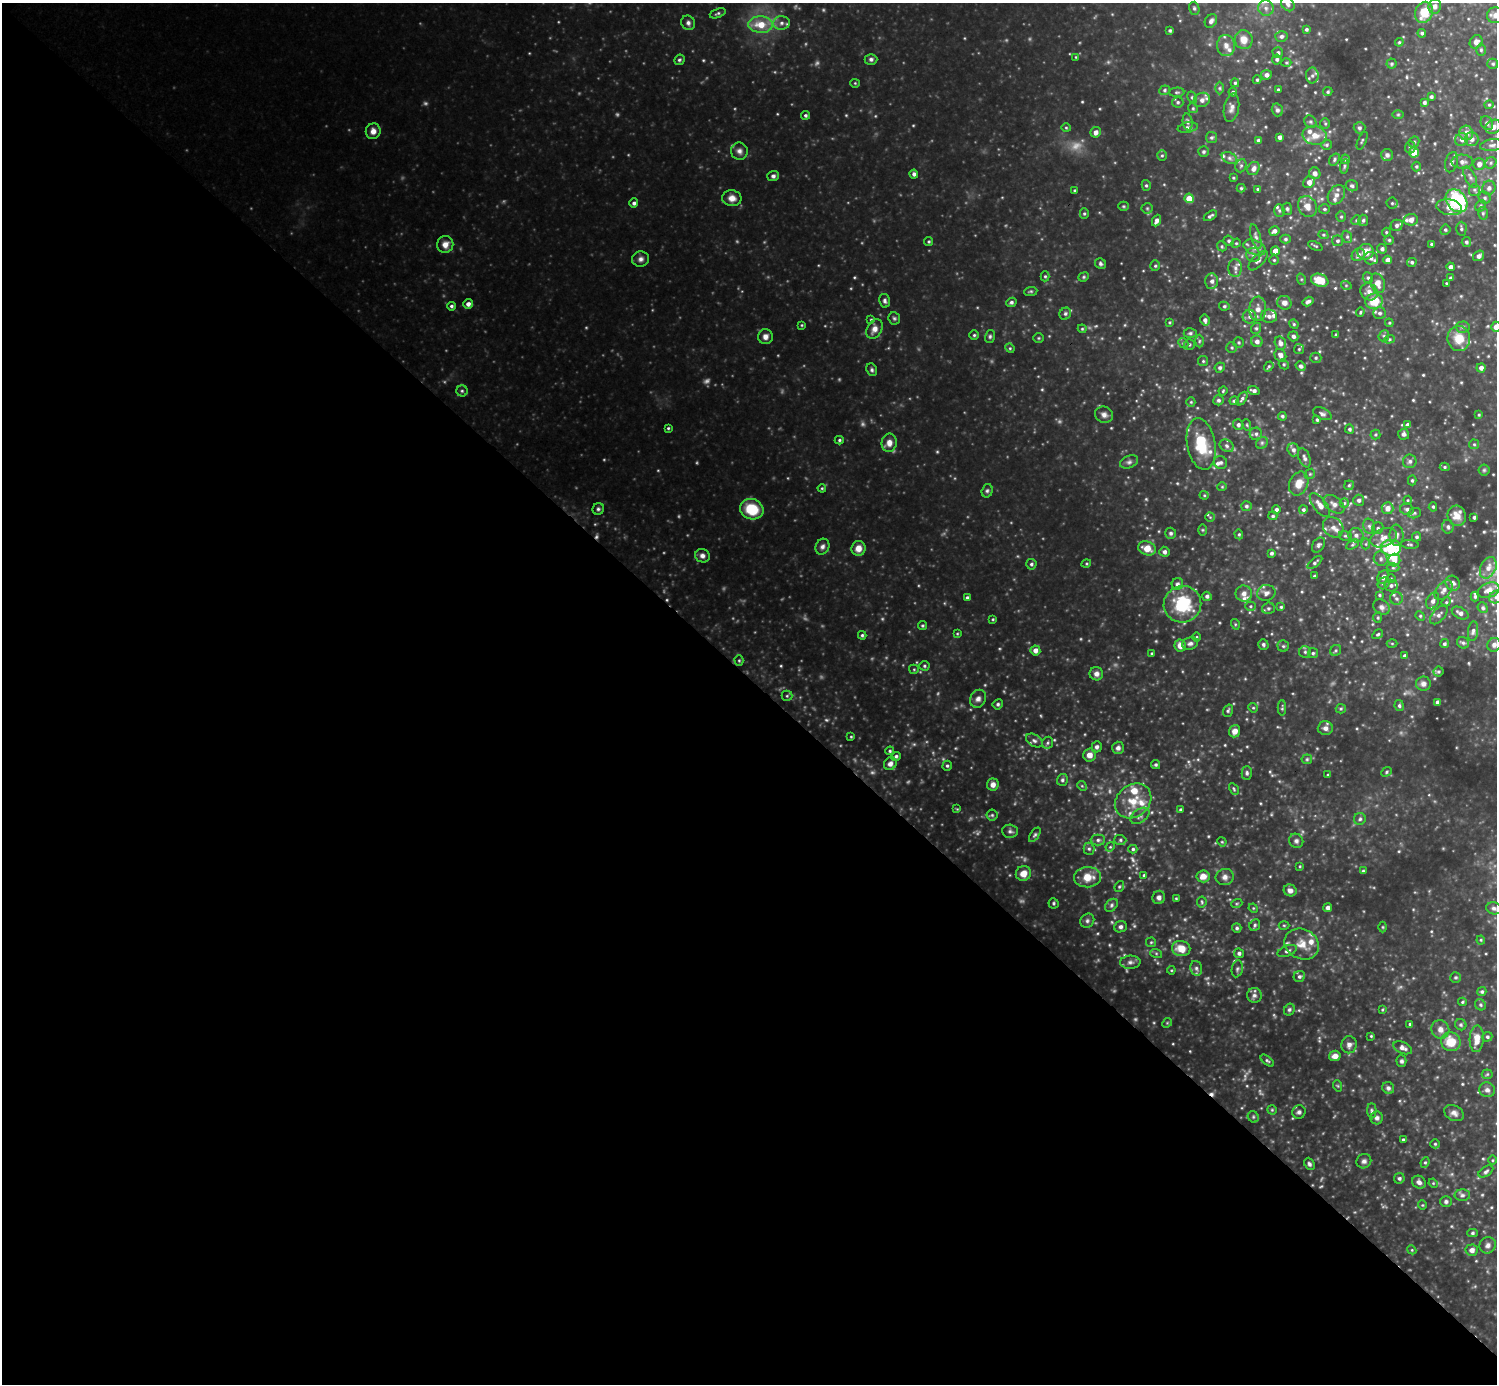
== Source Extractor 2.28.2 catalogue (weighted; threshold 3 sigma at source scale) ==
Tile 9 of 4 x 4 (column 1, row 3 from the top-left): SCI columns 5-1499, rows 1539-2920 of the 5985 x 5986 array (HDU 1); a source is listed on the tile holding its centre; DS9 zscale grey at full resolution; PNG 1499 x 1386 px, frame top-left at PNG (2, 3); each listed source drawn as its Kron ellipse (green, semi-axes under 4 px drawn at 4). Shown black and unused: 51% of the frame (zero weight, under 3 of 4 exposures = <1% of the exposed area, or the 3 px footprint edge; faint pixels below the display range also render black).
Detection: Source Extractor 2.28.2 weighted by HDU 2 'WHT'; one run over the whole footprint, this tile lists its part. Background 0.428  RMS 0.038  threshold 0.17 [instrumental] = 3 sigma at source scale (4.5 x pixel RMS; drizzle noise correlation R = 1.50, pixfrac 1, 0.05/0.05 arcsec/px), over >= 5 px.
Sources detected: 601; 22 too faint to see at this stretch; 1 inside a brighter object's white glare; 2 cosmic-ray / hot-pixel residue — neither listed nor drawn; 30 inside a brighter listed object's ellipse — not listed separately; of the other 546, all 500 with FLUX_AUTO >= 3.55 (the completeness limit of this list) listed and drawn (46 fainter detections not listed), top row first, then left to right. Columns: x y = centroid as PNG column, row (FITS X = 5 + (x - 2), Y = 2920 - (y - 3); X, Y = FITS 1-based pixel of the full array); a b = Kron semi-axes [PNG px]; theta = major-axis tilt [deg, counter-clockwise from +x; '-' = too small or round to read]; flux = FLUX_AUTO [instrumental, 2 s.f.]
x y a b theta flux
1288 4 8 6 -49 15
1435 6 7 6 - 15
1194 8 6 5 - 7.4
1266 8 8 7 - 16
1424 12 11 8 69 81
718 13 8 4 22 7.1
1495 15 8 8 - 19
1211 21 7 5 55 13
688 23 7 6 - 12
781 23 8 6 1 16
761 25 12 8 -4 68
1306 29 4 3 - 6.6
1170 30 3 3 - 6.5
1422 33 4 4 - 7.3
1281 36 6 5 - 11
1244 40 9 9 - 37
1399 42 4 4 - 4.2
1476 42 7 6 - 16
1226 45 10 9 - 24
1481 50 5 5 - 6.3
1278 53 5 5 - 8.1
1076 57 4 3 - 3.6
871 59 6 5 - 9.3
1277 59 5 5 - 8.4
679 60 5 5 - 6.5
1286 63 5 3 - 4.2
1392 64 5 5 - 6
1493 64 5 5 - 6.2
1266 75 5 5 - 16
1312 76 8 6 88 12
1257 80 4 3 - 5.8
855 83 4 4 - 3.9
1235 83 4 3 - 5.5
1220 88 6 4 -90 6.2
1164 90 5 4 - 6
1278 90 3 3 - 4.9
1177 92 7 4 3 6.2
1233 92 4 4 - 6.9
1328 92 5 4 - 6.1
1192 97 6 4 -62 6.3
1431 97 4 4 - 6.8
1202 100 8 7 - 20
1178 102 5 5 - 7
1424 102 4 4 - 9.1
1489 105 4 4 - 4.8
1193 108 5 4 - 5.2
1231 108 14 7 79 20
1277 110 6 5 - 9.3
1398 114 6 4 1 4.6
805 115 4 4 - 7.2
1188 122 8 5 -82 8.7
1310 122 6 5 - 7.2
1325 123 5 5 - 5.2
1487 123 7 6 - 9.6
1188 127 10 5 11 13
1493 127 8 7 - 23
1066 128 4 4 - 4.5
1359 128 6 5 - 8.3
373 131 8 7 - 24
1096 132 5 5 - 19
1466 133 7 7 - 24
1315 135 12 9 -9 44
1211 137 5 5 - 7.3
1279 137 4 3 - 13
1472 139 7 7 - 16
1258 140 4 4 - 9.5
1462 140 7 6 - 14
1362 141 9 3 67 4.9
1414 142 6 5 - 5.8
1327 145 5 5 - 6.5
1492 145 12 5 7 15
1410 147 6 5 - 6.8
739 151 9 8 - 17
1204 152 5 5 - 6.6
1414 152 5 4 - 74
1162 155 5 4 - 5.5
1387 155 6 6 - 11
1229 158 8 5 -27 11
1334 159 7 4 56 6.8
1345 159 5 4 - 6.6
1451 162 10 6 72 14
1462 162 11 7 -2 18
1491 163 6 5 - 6.8
1479 164 6 6 - 21
1241 166 7 5 68 7.5
1344 166 7 3 82 5.8
1416 166 5 5 - 5.6
1253 168 7 6 - 20
1315 173 6 5 - 20
914 174 4 4 - 10
773 176 6 5 - 9.8
1470 177 12 5 -64 13
1233 178 3 3 - 3.9
1309 182 6 5 - 27
1146 185 5 4 - 6.3
1352 186 6 5 - 9
1241 188 4 4 - 4.8
1489 188 7 6 - 14
1258 189 3 3 - 6.5
1075 190 3 3 - 5
1474 190 6 5 - 8.6
1336 195 10 8 55 22
732 198 10 8 -10 26
1189 198 5 4 - 69
1485 198 6 5 - 8.7
1456 201 13 9 -51 360
634 203 4 4 - 10
1392 203 5 5 - 6.3
1123 206 5 4 - 4.7
1481 206 6 5 - 6.1
1307 207 11 9 -61 32
1449 207 13 8 -12 31
1147 208 5 5 - 5.7
1287 209 6 5 - 7.3
1324 209 5 4 - 5.9
1279 210 6 5 - 7.7
1084 213 5 4 - 5.3
1483 213 6 5 - 6.2
1210 216 7 3 33 7.7
1341 217 5 4 - 5.1
1356 220 5 4 - 4.6
1363 220 5 5 - 8
1411 220 7 5 7 21
1156 221 6 4 66 16
1397 225 6 5 - 11
1461 229 7 5 89 7.9
1445 230 5 5 - 7.1
1274 231 5 4 - 15
1386 232 4 4 - 4.2
1323 235 5 4 - 4.9
1256 237 13 4 -74 12
1347 237 6 5 - 6.6
1285 239 5 4 - 7.4
1389 240 4 4 - 5.6
929 241 4 4 - 5
1229 241 5 5 - 7.1
1337 241 5 5 - 7.6
1466 242 5 4 - 8.2
1236 243 5 4 - 4.5
445 244 8 8 - 29
1431 244 4 3 - 4.7
1222 246 5 4 - 5.1
1315 246 8 3 -24 5.1
1255 248 12 7 -22 20
1382 249 5 5 - 9.9
1275 251 4 4 - 34
1366 252 8 7 - 44
1253 255 7 7 - 12
1358 255 7 6 - 14
1479 256 6 5 - 15
1371 258 7 6 - 11
641 259 8 7 - 15
1274 260 4 4 - 4.6
1388 260 4 4 - 25
1258 261 12 5 46 14
1412 262 5 4 - 6.8
1100 264 6 5 - 7.6
1155 266 5 4 - 5.8
1451 267 4 4 - 15
1235 268 9 7 -89 15
1045 276 5 4 - 5.2
1084 277 5 4 - 5.1
1368 278 5 5 - 7.5
1451 278 4 4 - 6.1
1301 279 6 4 -72 4.7
1320 280 9 6 -19 66
1212 281 7 6 - 14
1378 283 10 7 -73 34
1446 283 3 2 - 3.6
1346 285 5 3 - 3.9
1031 291 7 4 6 5.5
1369 292 9 8 - 22
885 301 7 5 -76 9.6
1308 301 6 4 33 11
1374 301 9 7 14 85
1011 302 5 4 - 9
1284 303 7 6 - 19
468 304 5 4 - 17
451 306 4 4 - 7.2
1224 306 5 4 - 5.8
1258 309 12 8 87 26
1360 312 5 3 - 4.7
1379 313 6 6 - 10
1065 314 6 5 - 8
1269 316 8 6 -8 18
1250 317 7 6 - 13
894 318 6 5 - 6.9
871 320 4 4 - 4.7
1205 320 5 4 - 13
1169 322 4 3 - 3.7
1389 323 4 4 - 4.2
1294 324 5 4 - 4.5
802 325 4 3 - 3.6
1463 327 7 5 3 9
1496 327 5 5 - 33
1256 328 6 4 68 6.4
874 329 10 7 61 26
1082 329 4 4 - 4.4
1190 333 6 5 - 7.2
974 335 4 4 - 5.4
1336 335 3 3 - 6.3
990 336 7 5 76 7.4
1293 336 5 5 - 12
1384 336 6 5 - 6.5
765 337 7 7 - 18
1039 338 5 4 - 4.4
1389 339 5 4 - 5.5
1459 339 12 11 - 71
1199 341 6 4 88 5.7
1257 341 6 5 - 17
1239 342 5 5 - 6
1183 343 6 4 -44 6.6
1280 343 7 5 -74 19
1189 344 5 5 - 7.1
1010 348 5 4 - 4.6
1232 348 5 5 - 6
1299 349 5 5 - 5.1
1280 355 7 5 -56 18
1316 358 5 5 - 6.3
1203 361 5 5 - 5.2
1284 364 5 4 - 5.7
1269 366 5 4 - 5.4
1301 366 5 4 - 9.9
1220 368 5 5 - 8.6
1481 368 4 4 - 17
872 370 6 5 - 8
462 391 5 5 - 6.9
1223 391 4 3 - 4
1254 391 6 4 -20 12
1242 399 7 4 58 8.1
1218 400 5 5 - 8.9
1234 401 4 4 - 7.8
1191 402 5 4 - 4.7
1322 414 10 5 -25 11
1104 415 9 8 - 17
1479 415 4 3 - 3.9
1282 416 4 4 - 6.8
1317 420 4 4 - 7
1238 425 5 5 - 10
1247 425 6 3 -72 4.6
1408 425 4 4 - 20
668 428 4 4 - 4.5
1349 429 4 4 - 7.7
1256 434 6 6 - 9.3
1375 434 5 5 - 4.8
1404 434 5 5 - 11
839 440 4 4 - 5.5
889 443 9 7 80 27
1262 443 6 5 - 7
1201 444 26 14 -80 140
1474 444 5 4 - 5.3
1227 446 7 6 - 9.2
1293 450 6 5 - 14
1304 458 10 5 -68 13
1410 461 7 6 - 12
1129 462 9 6 22 11
1221 462 7 6 - 9.1
1445 467 5 4 - 5.4
1484 470 5 5 - 5.5
1310 474 5 4 - 5.2
1412 480 5 4 - 6.3
1299 484 12 9 65 46
1349 485 5 4 - 5.3
1222 487 5 4 - 4
822 488 4 4 - 3.9
987 491 7 5 74 8.3
1204 495 4 4 - 4.3
1359 500 5 5 - 12
1408 500 4 4 - 3.7
1344 503 5 4 - 5.4
1334 504 12 7 -37 20
1320 505 14 6 -53 29
1246 506 5 5 - 8.9
1433 507 4 4 - 5.8
1387 508 6 6 - 29
598 509 6 5 - 8
752 509 12 10 -20 130
1407 509 7 6 - 12
1276 510 4 4 - 11
1303 510 4 4 - 7.9
1414 513 6 5 - 6.9
1273 516 4 3 - 6.2
1457 516 10 9 - 41
1210 517 4 4 - 4.3
1474 517 3 3 - 7.3
1369 526 8 6 -75 9.6
1333 527 11 9 -46 25
1448 527 7 6 - 9.6
1378 528 6 5 - 8.2
1202 530 5 4 - 4
1171 533 5 5 - 7.6
1239 534 5 4 - 5.2
1356 535 7 7 - 15
1396 535 10 7 88 17
1345 536 6 5 - 6.3
1417 537 4 4 - 7.1
1383 538 14 9 22 35
1366 544 5 3 - 4.1
1410 544 9 3 -3 5.7
1318 545 8 5 57 9.7
1352 545 7 4 32 6.5
822 547 8 6 63 14
858 548 7 7 - 32
1147 548 9 7 -19 49
1391 548 10 8 -3 130
1164 552 5 5 - 13
1271 553 4 4 - 8.3
702 556 7 6 - 16
1381 559 7 6 - 12
1394 560 6 6 - 24
1315 562 9 4 40 8.6
1031 564 5 5 - 7.9
1086 564 5 3 - 4.1
1393 568 6 4 1 6.5
1488 568 11 7 65 23
1315 576 4 3 - 6.1
1383 577 7 5 61 14
1391 578 5 3 - 3.6
1384 583 6 5 - 8.6
1453 583 8 7 - 14
1177 584 6 5 - 9.3
1391 585 6 6 - 11
1444 590 11 7 51 19
1488 590 11 7 20 25
1266 593 9 8 - 19
1244 594 8 8 - 21
1379 595 4 4 - 4.7
1207 596 5 4 - 11
967 597 4 4 - 6.7
1475 597 5 3 - 6.1
1496 597 7 6 - 11
1396 599 6 6 - 9.6
1433 601 9 6 67 16
1446 602 5 4 - 4.8
1182 604 19 18 - 190
1250 606 5 4 - 4.9
1281 607 4 4 - 5.5
1381 607 9 7 -33 15
1268 608 6 5 - 8.5
1483 608 5 5 - 7
1460 613 9 5 -29 15
1439 615 11 6 49 14
1420 616 5 4 - 5
1378 618 5 4 - 4.9
993 619 3 3 - 3.8
1235 624 5 3 - 3.9
922 626 4 4 - 5.1
1473 631 10 5 84 10
957 634 4 4 - 3.5
1378 634 6 4 31 6.2
862 635 4 3 - 6.2
1197 637 4 3 - 3.6
1190 643 8 6 21 11
1463 643 6 5 - 7.6
1263 644 5 5 - 7.2
1392 644 5 3 - 3.8
1444 644 5 4 - 7.4
1180 645 6 5 - 26
1494 645 7 6 - 14
1283 646 5 5 - 6.1
1035 650 5 5 - 24
1336 650 6 5 - 6
1305 652 6 6 - 7.5
1152 653 3 3 - 4.6
1313 653 5 5 - 6.2
1405 656 4 4 - 9.1
739 660 5 4 - 4.9
924 666 5 4 - 6
914 669 5 4 - 4.6
1438 672 5 5 - 6.1
1096 674 7 6 - 18
1423 684 7 7 - 15
787 696 5 5 - 5.9
978 699 9 7 59 17
1437 702 4 3 - 11
998 704 5 5 - 7.4
1399 706 5 4 - 7
1253 708 5 4 - 4.6
1282 708 8 4 89 5.5
1341 709 5 4 - 5.1
1228 711 6 4 71 6.7
1325 728 7 7 - 17
1235 731 6 5 - 26
851 737 4 3 - 3.5
1034 741 9 6 -31 12
1048 743 6 5 - 6.8
1097 747 6 5 - 9.9
1118 748 6 6 - 14
890 751 4 4 - 5.6
1089 755 6 6 - 26
896 756 5 4 - 7.6
1307 759 5 5 - 5.3
890 764 7 6 - 18
1156 765 5 4 - 7.2
947 766 5 4 - 6.6
1387 772 5 4 - 5.6
1247 773 7 5 -89 8
1328 775 4 3 - 3.7
1062 780 6 5 - 7.1
993 784 6 6 - 22
1082 786 5 4 - 4.8
1234 789 6 4 -61 5.1
1133 801 19 16 39 89
957 809 4 4 - 3.7
1181 810 4 4 - 7
992 815 5 5 - 6.4
1140 816 10 6 35 14
1360 819 6 6 - 8.5
1010 831 8 6 -3 10
1035 835 8 4 57 7.2
1098 840 7 5 0 10
1120 840 6 5 - 6.9
1296 841 7 6 - 12
1222 842 5 4 - 3.7
1110 847 5 4 - 4.4
1089 849 6 5 - 8.3
1133 849 4 4 - 6.4
1300 866 4 4 - 3.7
1363 871 4 4 - 4.6
1023 873 8 7 - 40
1144 875 4 4 - 5.1
1203 876 6 6 - 31
1088 877 13 10 2 57
1225 877 9 8 - 17
1119 886 6 4 68 5.4
1290 890 6 6 - 20
1159 897 6 6 - 13
1176 898 4 3 - 3.6
1202 902 5 5 - 6
1053 903 5 5 - 6
1237 903 6 3 19 4.5
1111 905 7 5 43 8.5
1253 908 5 4 - 3.8
1328 908 4 4 - 13
1494 908 7 6 - 9.9
1087 921 7 6 - 11
1255 925 6 5 - 7.2
1284 925 5 3 - 3.8
1120 927 6 5 - 10
1383 927 5 3 - 3.7
1237 928 5 4 - 7.7
1481 940 4 4 - 3.9
1151 942 5 4 - 4.7
1302 944 18 15 -26 57
1181 948 9 7 -11 56
1287 951 10 5 20 11
1156 953 6 4 -19 5.4
1239 953 5 5 - 10
1130 962 10 6 2 15
1196 968 7 5 -76 10
1237 969 8 5 80 8.7
1171 970 4 4 - 3.7
1299 976 6 5 - 9.3
1456 977 5 5 - 5.9
1482 992 4 4 - 7.1
1254 995 7 7 - 12
1462 1002 4 4 - 4.5
1480 1005 6 5 - 6.4
1289 1010 6 5 - 7.4
1382 1010 4 3 - 3.8
1167 1023 5 4 - 4.3
1410 1024 4 3 - 6.2
1461 1025 6 5 - 7
1440 1029 9 9 - 25
1371 1036 3 3 - 4
1487 1037 5 4 - 7.1
1477 1039 13 7 87 42
1451 1042 10 9 - 84
1349 1045 8 7 - 16
1403 1048 10 5 -24 16
1335 1056 6 5 - 24
1267 1060 8 4 -40 7.1
1401 1061 5 5 - 8.1
1487 1074 5 5 - 4.9
1338 1086 6 3 -71 4.3
1388 1088 6 5 - 10
1487 1090 8 7 - 14
1272 1110 5 4 - 5
1372 1111 7 4 -87 7.1
1299 1112 7 6 - 11
1454 1113 10 7 -28 17
1253 1117 6 5 - 6.2
1377 1118 6 6 - 12
1403 1139 4 3 - 4.9
1435 1144 4 4 - 4.8
1492 1160 5 3 - 3.6
1364 1161 7 7 - 12
1425 1162 5 4 - 5.7
1309 1164 6 5 - 8.5
1486 1171 8 4 33 8.4
1399 1178 5 5 - 8.9
1419 1182 7 6 - 17
1433 1183 5 4 - 3.8
1462 1195 8 6 0 9.8
1446 1201 6 5 - 8.2
1422 1205 4 4 - 3.9
1472 1233 5 4 - 6.1
1488 1245 8 8 - 14
1412 1250 5 3 - 3.7
1472 1250 6 5 - 18
Isophote crosses this tile's border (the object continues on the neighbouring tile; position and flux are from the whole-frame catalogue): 5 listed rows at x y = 1288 4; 1495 15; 1496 327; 1496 597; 1488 1245